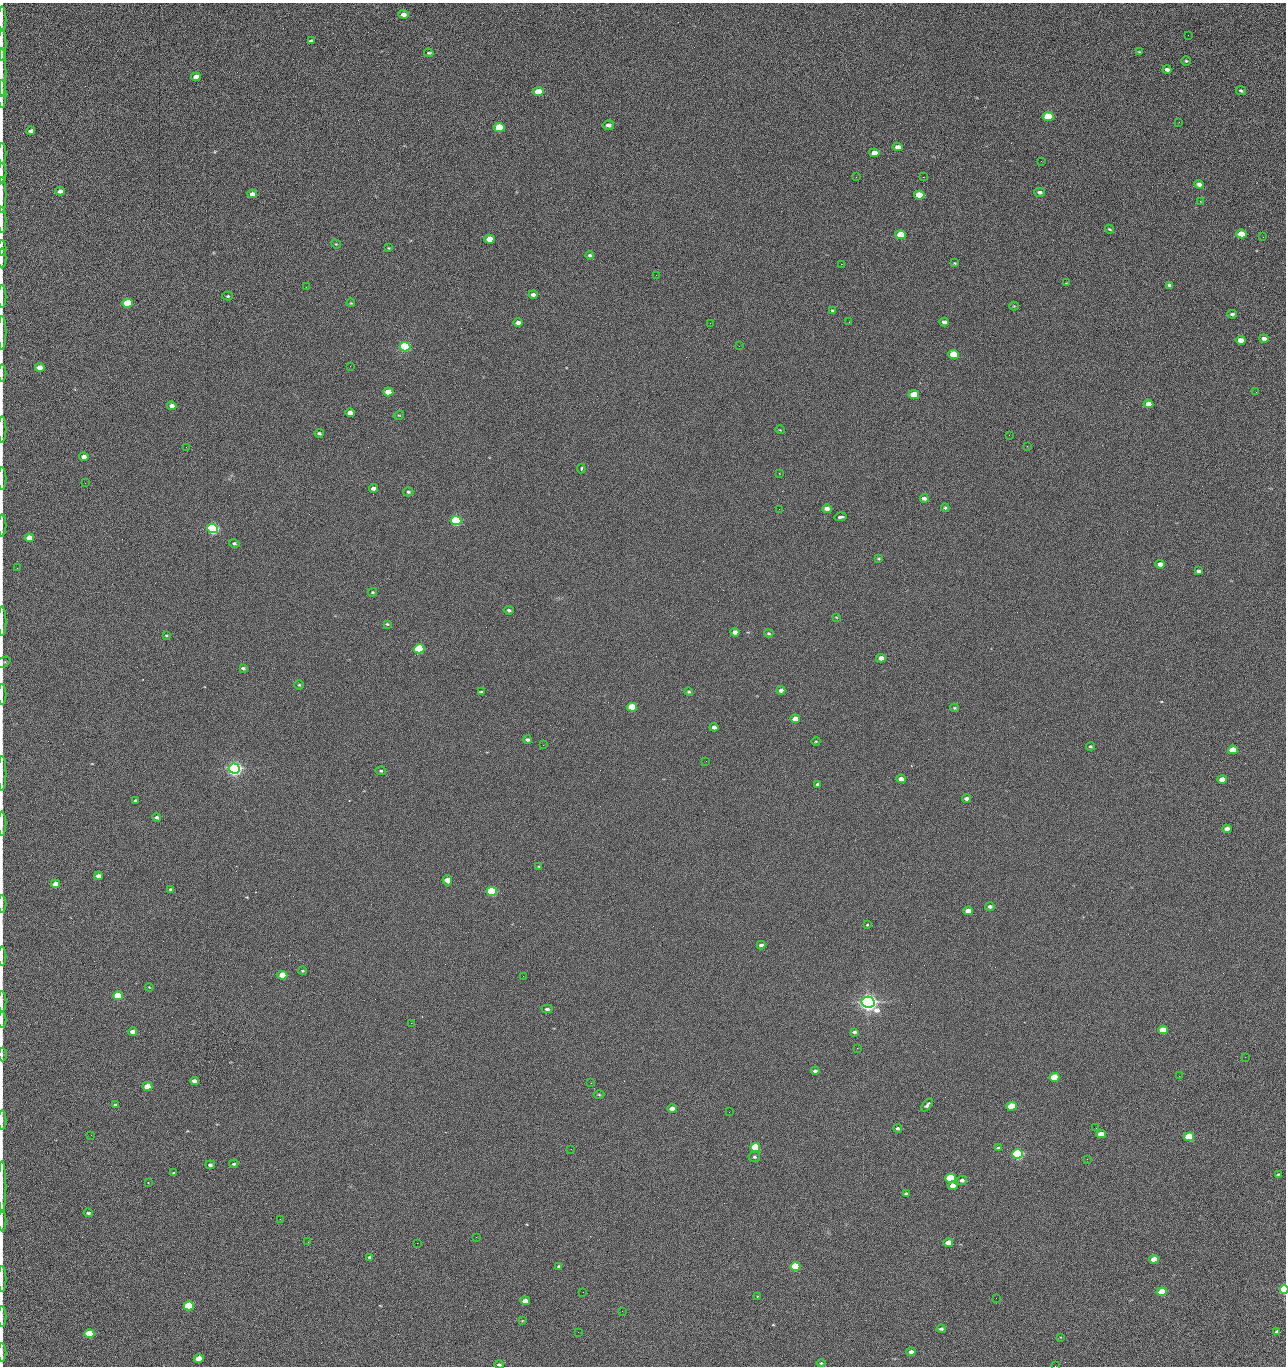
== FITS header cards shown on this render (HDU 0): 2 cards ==
NAXIS1  =                 1284 /fastest changing axis
NAXIS2  =                 1364 /next to fastest changing axis

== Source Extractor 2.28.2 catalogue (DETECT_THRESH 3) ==
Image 1284 x 1364 px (HDU 0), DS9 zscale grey, 1 PNG px = 1 image px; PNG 1288 x 1368 px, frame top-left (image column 1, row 1364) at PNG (2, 3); each listed source drawn as its Kron ellipse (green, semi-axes under 4 px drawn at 4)
Background 126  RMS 14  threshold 43.4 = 3 sigma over >= 5 px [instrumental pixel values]
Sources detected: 238; all 238 listed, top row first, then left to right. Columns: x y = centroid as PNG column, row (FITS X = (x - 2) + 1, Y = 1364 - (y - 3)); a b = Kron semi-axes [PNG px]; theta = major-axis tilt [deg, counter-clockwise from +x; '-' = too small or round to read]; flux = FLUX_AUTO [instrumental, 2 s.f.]
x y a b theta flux
404 14 5 4 - 5100
2 19 13 2 90 2700
1188 35 2 2 - 1200
311 41 4 3 - 1700
2 45 15 2 90 3200
1139 52 4 3 - 870
429 53 5 3 - 1200
1186 61 5 4 - 1200
1167 69 4 3 - 2800
2 72 24 2 90 4500
196 77 5 4 - 8800
1241 91 5 4 - 1400
538 92 5 4 - 24000
2 94 14 2 90 2400
1048 117 5 4 - 46000
1179 122 3 2 - 1400
608 125 5 4 - 3900
499 127 5 4 - 55000
31 131 4 4 - 2900
898 147 5 4 - 6400
2 153 11 2 90 1900
874 153 5 4 - 16000
1041 161 2 2 - 1900
2 173 10 2 90 1900
856 177 2 2 - 2400
923 177 2 2 - 30000
1199 184 4 4 - 3900
60 191 5 4 - 5400
1040 192 5 4 - 3000
252 194 5 4 - 5900
2 195 18 2 90 2900
919 195 5 4 - 29000
1200 201 2 2 - 670
2 220 13 2 90 2100
1110 229 5 3 - 960
1241 234 5 4 - 25000
901 235 5 4 - 43000
1263 237 2 2 - 880
489 239 5 4 - 20000
336 244 5 4 - 970
2 248 8 2 90 1300
389 248 3 2 - 810
590 255 4 4 - 1800
2 258 10 2 90 1500
955 263 3 3 - 830
841 264 2 2 - 27000
656 275 2 2 - 590
1066 283 3 3 - 940
1170 285 4 4 - 2800
306 287 3 2 - 750
533 295 4 3 - 3100
228 296 5 4 - 1200
2 297 11 2 90 2200
128 303 5 4 - 54000
351 303 4 3 - 870
1014 306 4 4 - 870
833 311 4 3 - 1100
1232 314 5 4 - 2200
849 322 3 2 - 900
944 322 5 4 - 3800
518 323 5 4 - 5200
710 323 2 2 - 3500
2 333 17 2 90 2800
1264 339 4 4 - 4600
1241 340 5 4 - 10000
739 346 2 2 - 440
405 347 5 4 - 160000
954 354 5 4 - 41000
350 366 2 2 - 2500
40 367 5 4 - 12000
2 373 8 2 90 1200
388 392 5 4 - 20000
1256 392 2 2 - 1600
914 394 5 4 - 34000
1148 404 5 4 - 9900
172 406 4 4 - 5000
350 413 5 4 - 9900
399 415 5 3 - 830
2 429 13 2 90 1800
780 430 5 3 - 710
319 433 4 3 - 1600
1009 435 2 2 - 3400
1027 446 2 2 - 690
186 447 2 2 - 2900
84 457 4 4 - 6000
581 469 5 3 - 2500
779 473 2 2 - 660
2 479 11 2 90 1800
85 483 2 2 - 920
373 488 4 4 - 5200
408 492 5 4 - 1700
924 498 4 3 - 3300
945 508 4 3 - 1200
779 509 2 2 - 470
827 509 5 4 - 5300
840 517 6 3 8 4400
456 520 5 4 - 200000
2 525 11 2 90 1700
213 528 5 4 - 330000
29 538 5 4 - 20000
234 543 5 4 - 1800
878 559 4 3 - 970
1160 564 5 4 - 5400
17 568 2 2 - 350
1198 571 4 3 - 2100
372 592 4 3 - 1000
509 610 5 3 - 1600
836 617 4 2 - 600
2 621 15 2 90 2400
387 624 4 4 - 1100
735 632 4 4 - 5500
769 633 5 4 - 1300
166 635 4 2 - 890
419 649 5 4 - 93000
881 658 5 4 - 7600
3 662 8 5 28 1400
243 668 4 3 - 2000
299 685 4 4 - 1300
781 690 4 4 - 4200
481 691 3 2 - 890
689 692 4 4 - 1600
2 694 10 2 90 1800
632 707 5 4 - 50000
954 708 4 3 - 980
795 719 5 4 - 15000
714 727 4 4 - 3800
527 740 4 3 - 2400
816 741 4 3 - 810
543 745 2 2 - 3400
1090 746 4 4 - 1300
1233 750 5 4 - 28000
706 761 2 2 - 2200
234 769 5 5 - 670000
381 771 5 4 - 1400
2 773 17 2 90 2800
901 779 5 4 - 6100
1222 779 5 4 - 14000
818 784 4 3 - 1400
967 799 4 3 - 4100
136 800 4 3 - 2100
157 817 4 4 - 2100
2 824 12 2 90 2000
1227 829 4 4 - 6200
539 866 4 2 - 820
98 876 4 4 - 5700
447 880 5 5 - 14000
55 884 4 4 - 10000
170 889 4 3 - 1100
492 891 5 4 - 130000
2 904 9 2 90 1300
990 906 5 4 - 2800
968 911 5 4 - 10000
867 924 3 3 - 3700
761 945 4 3 - 3400
2 956 9 2 90 1600
302 971 4 3 - 1100
282 975 5 4 - 34000
523 976 2 2 - 2100
149 987 4 3 - 740
118 996 5 4 - 54000
2 1001 10 2 90 1700
868 1002 6 5 - 980000
547 1009 5 4 - 2100
2 1020 8 2 90 1200
411 1023 2 2 - 5400
1163 1030 5 4 - 30000
132 1032 4 4 - 6300
854 1032 4 3 - 2200
857 1048 3 2 - 1600
2 1054 7 3 -89 1200
1245 1057 2 2 - 1900
815 1071 4 3 - 2200
1179 1076 2 2 - 2500
1054 1077 5 4 - 49000
194 1081 4 4 - 6500
591 1083 2 2 - 460
147 1086 5 4 - 32000
599 1094 5 3 - 1000
115 1105 3 3 - 1900
927 1105 7 4 48 2600
1011 1106 5 4 - 45000
672 1109 5 4 - 9200
729 1112 2 2 - 970
2 1120 9 2 90 1400
898 1128 4 4 - 1800
1096 1128 2 2 - 470
1101 1134 5 4 - 17000
91 1135 2 2 - 2500
1189 1137 5 4 - 60000
755 1147 5 4 - 81000
998 1148 4 3 - 2300
571 1149 3 2 - 970
1018 1154 5 4 - 280000
754 1157 6 5 - 2000
1087 1159 2 2 - 520
234 1164 5 3 - 1200
210 1165 4 4 - 2600
174 1173 4 3 - 1400
1278 1174 3 2 - 910
950 1178 5 4 - 87000
962 1180 5 4 - 3600
148 1182 3 3 - 1100
953 1186 5 4 - 9800
2 1187 26 2 90 4200
906 1194 4 3 - 1500
88 1213 4 3 - 2400
280 1219 2 2 - 2100
2 1221 11 2 90 1900
476 1237 2 2 - 9100
308 1242 3 2 - 2000
948 1242 5 4 - 9000
417 1243 2 2 - 5300
370 1257 4 3 - 1600
1154 1259 5 4 - 14000
559 1266 4 3 - 1600
795 1267 5 4 - 83000
2 1279 13 2 90 2100
1284 1289 4 3 - 140000
583 1292 2 2 - 460
1162 1292 5 4 - 48000
757 1296 3 3 - 1100
996 1298 2 2 - 2600
525 1301 5 4 - 8000
189 1306 5 4 - 100000
622 1311 3 2 - 830
2 1317 10 2 90 1300
522 1321 4 2 - 640
941 1329 4 3 - 1900
578 1332 2 2 - 3600
1277 1332 4 3 - 3500
89 1334 5 4 - 55000
1061 1337 3 2 - 730
911 1352 4 3 - 3600
2 1353 9 2 90 1400
199 1359 5 4 - 20000
821 1363 4 4 - 960
499 1365 5 4 - 1900
1055 1366 2 2 - 2100
At the frame edge (FLAGS 8, measured only in part): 35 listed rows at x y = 2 19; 2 45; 2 72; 2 94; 2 153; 2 173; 2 195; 2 220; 2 248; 2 258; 2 297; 2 333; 2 373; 2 429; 2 479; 2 525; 2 621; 3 662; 2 694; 2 773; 2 824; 2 904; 2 956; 2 1001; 2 1020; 2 1054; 2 1120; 2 1187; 2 1221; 2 1279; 1284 1289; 2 1317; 2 1353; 499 1365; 1055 1366

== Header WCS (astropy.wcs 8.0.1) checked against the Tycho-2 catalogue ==
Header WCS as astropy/WCSLIB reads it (CRVAL/CRPIX/CD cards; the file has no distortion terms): RA---TAN/DEC--TAN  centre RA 15:41:40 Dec +51:59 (235.42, +51.99 deg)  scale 1.26 arcsec/px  FOV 26.9' x 28.5'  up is +92 deg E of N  parity flipped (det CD > 0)
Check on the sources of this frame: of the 60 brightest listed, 11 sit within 2.0 arcsec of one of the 11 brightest Tycho-2 stars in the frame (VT <= 12.29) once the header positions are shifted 0.47 arcsec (0.44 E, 0.16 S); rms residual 0.90 arcsec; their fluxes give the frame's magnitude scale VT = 24.44 - 2.5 log10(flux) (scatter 0.18 mag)
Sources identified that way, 11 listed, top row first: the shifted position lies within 2.0 arcsec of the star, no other Tycho-2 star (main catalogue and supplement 1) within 4.0 arcsec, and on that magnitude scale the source's flux lands within +1.5 / -3 mag of the star's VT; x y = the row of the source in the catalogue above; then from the Tycho-2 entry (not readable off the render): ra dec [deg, ICRS J2000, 3 dp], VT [Tycho-2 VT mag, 2 dp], TYC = Tycho-2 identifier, HIP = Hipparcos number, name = IAU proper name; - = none
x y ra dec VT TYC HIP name
405 347 235.614 +52.064 11.61 3489-1132-1 - -
456 520 235.514 +52.049 11.19 3489-1407-1 - -
213 528 235.515 +52.133 11.12 3489-1380-1 - -
234 769 235.378 +52.130 9.31 3489-1322-1 76850 -
492 891 235.303 +52.042 11.52 3489-958-1 - -
868 1002 235.232 +51.912 9.59 3489-824-1 - -
1018 1154 235.143 +51.862 10.97 3489-1016-1 - -
950 1178 235.131 +51.886 12.29 3489-908-1 - -
795 1267 235.084 +51.941 11.45 3489-1346-1 - -
1284 1289 235.062 +51.771 11.53 3489-1453-1 - -
189 1306 235.075 +52.152 11.74 3489-912-1 - -